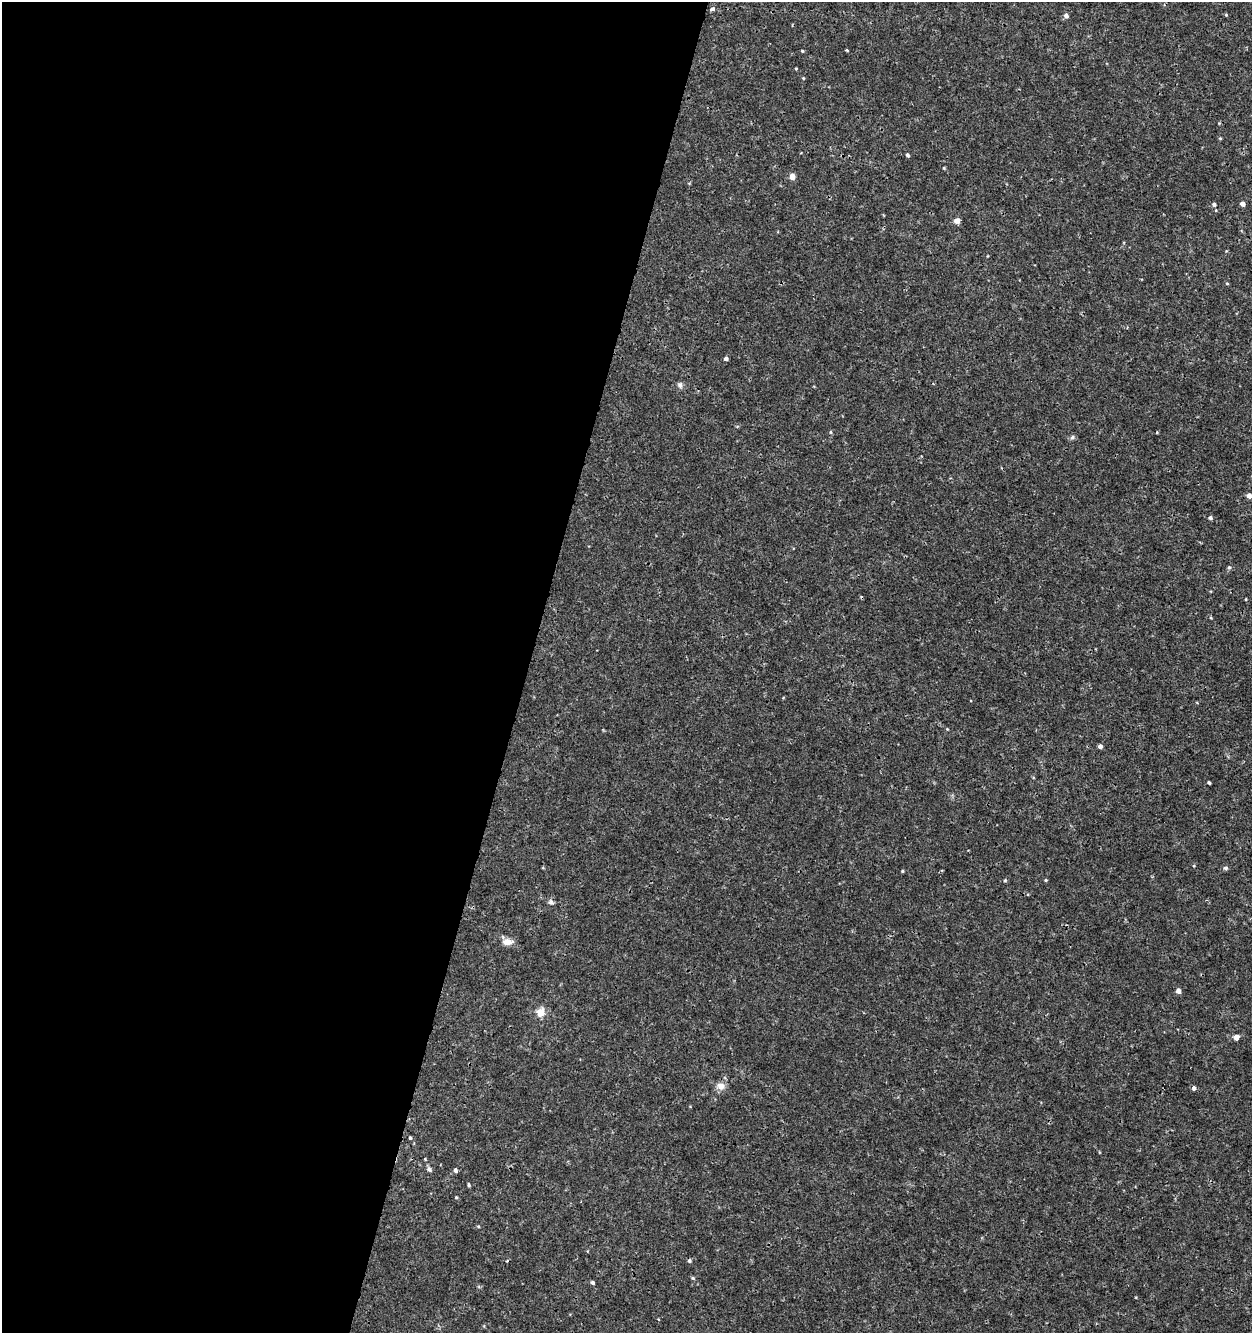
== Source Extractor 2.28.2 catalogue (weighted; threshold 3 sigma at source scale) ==
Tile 5 of 4 x 4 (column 1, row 2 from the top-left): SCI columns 282-1531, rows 2664-3994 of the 5497 x 5335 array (HDU 1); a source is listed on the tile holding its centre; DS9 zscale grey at full resolution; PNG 1254 x 1335 px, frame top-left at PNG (2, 2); no overlay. Shown black and unused: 42% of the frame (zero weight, under 3 of 4 exposures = <1% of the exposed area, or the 3 px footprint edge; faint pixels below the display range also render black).
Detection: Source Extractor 2.28.2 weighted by HDU 2 'WHT'; one run over the whole footprint, this tile lists its part. Background 5.26e-04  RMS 8.6e-04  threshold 0.00386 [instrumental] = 3 sigma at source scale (4.5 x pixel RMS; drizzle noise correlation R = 1.50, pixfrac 1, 0.0396/0.0396 arcsec/px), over >= 5 px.
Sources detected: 48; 1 cosmic-ray / hot-pixel residue — not listed; the other 47 listed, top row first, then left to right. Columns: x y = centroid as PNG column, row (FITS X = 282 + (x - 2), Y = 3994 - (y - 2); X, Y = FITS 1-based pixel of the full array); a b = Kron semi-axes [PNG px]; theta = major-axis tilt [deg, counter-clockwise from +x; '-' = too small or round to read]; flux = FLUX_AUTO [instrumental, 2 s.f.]
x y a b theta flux
713 9 4 4 - 0.52
1226 15 5 4 - 0.077
1066 16 6 5 - 0.27
847 50 4 3 - 0.077
802 51 4 3 - 0.083
796 68 4 3 - 0.07
803 78 4 3 - 0.074
1220 138 5 3 - 0.081
907 155 4 4 - 0.16
944 168 4 4 - 0.084
792 177 8 6 -79 0.39
1214 204 5 5 - 0.17
1242 204 4 4 - 0.38
957 221 7 6 - 0.39
1227 283 5 3 - 0.074
726 359 4 4 - 0.24
680 385 8 6 -74 0.26
831 432 5 3 - 0.088
1072 437 7 5 24 0.18
1249 496 5 5 - 0.38
1210 518 5 4 - 0.18
1229 567 5 4 - 0.14
1246 599 4 2 - 0.057
1211 618 5 3 - 0.075
1100 746 4 4 - 0.31
1209 783 4 3 - 0.13
1225 868 7 5 0 0.17
902 871 4 3 - 0.089
1005 880 4 4 - 0.1
1045 880 4 3 - 0.087
550 902 8 6 -35 0.22
507 942 13 8 3 0.67
1178 991 5 4 - 0.46
540 1012 12 10 75 0.74
1236 1037 5 4 - 0.66
721 1086 11 9 -60 0.63
1194 1088 4 4 - 0.63
410 1138 4 3 - 0.11
425 1159 4 3 - 0.064
429 1169 7 5 -65 0.22
455 1170 5 4 - 0.2
469 1185 4 3 - 0.12
456 1197 4 3 - 0.082
478 1226 4 3 - 0.08
689 1261 5 4 - 0.16
693 1278 5 4 - 0.099
592 1282 5 4 - 0.17